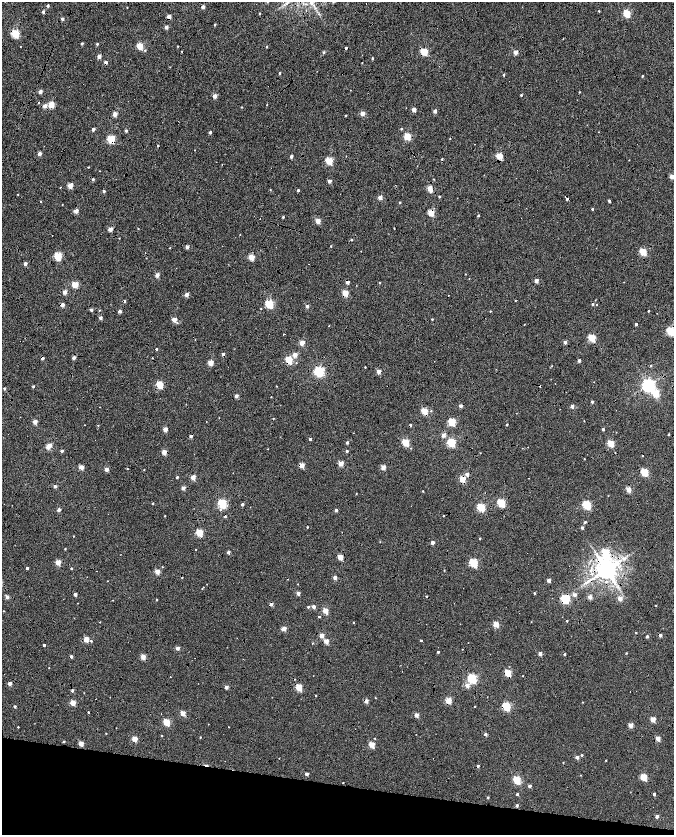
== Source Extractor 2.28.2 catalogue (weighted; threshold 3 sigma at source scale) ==
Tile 15 of 4 x 4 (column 3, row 4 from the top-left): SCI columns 2692-4034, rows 282-1946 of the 5378 x 7161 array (HDU 1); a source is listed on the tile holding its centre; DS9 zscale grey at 2 x 2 block average (1 PNG px = mean of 2 x 2 image px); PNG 676 x 837 px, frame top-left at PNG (2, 2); no overlay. Shown black and unused: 11% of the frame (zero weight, under 7 of 14 exposures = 4% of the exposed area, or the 3 px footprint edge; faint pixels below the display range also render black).
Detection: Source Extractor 2.28.2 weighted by HDU 2 'WHT'; one run over the whole footprint, this tile lists its part. Background -0.013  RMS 0.0053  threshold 0.0217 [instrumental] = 3 sigma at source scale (4.09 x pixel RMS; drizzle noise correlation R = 1.36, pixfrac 0.8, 0.0396/0.0396 arcsec/px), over >= 5 px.
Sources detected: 372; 1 inside a brighter object's white glare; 49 cosmic-ray / hot-pixel residue — not listed; the other 322 listed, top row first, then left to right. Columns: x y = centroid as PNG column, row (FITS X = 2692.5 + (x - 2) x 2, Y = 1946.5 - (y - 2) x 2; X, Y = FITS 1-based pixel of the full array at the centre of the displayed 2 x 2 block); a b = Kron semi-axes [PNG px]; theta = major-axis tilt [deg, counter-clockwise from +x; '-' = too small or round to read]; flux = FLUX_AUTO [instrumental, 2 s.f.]
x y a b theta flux
48 6 2 2 - 3.1
127 7 2 2 - 0.57
203 7 2 2 - 7.2
599 11 2 2 - 1
43 12 3 2 - 3.1
259 13 2 2 - 0.83
627 13 3 3 - 63
169 16 3 2 - 13
62 19 3 2 - 3.1
215 25 3 2 - 1.4
166 27 2 2 - 7.5
15 34 3 3 - 83
82 43 3 2 - 1.9
97 44 3 2 - 1.6
140 46 3 3 - 40
266 47 3 2 - 1.1
145 50 3 3 - 1.2
324 52 3 3 - 2
424 52 3 3 - 51
515 52 3 2 - 14
99 56 2 2 - 11
372 58 2 2 - 1.4
106 62 2 2 - 5.3
280 73 2 2 - 1.7
504 75 3 2 - 1.7
642 76 2 2 - 1.2
350 90 2 2 - 0.38
40 92 2 2 - 7.9
579 92 2 2 - 0.71
521 95 2 2 - 1.5
215 96 2 2 - 12
51 105 3 3 - 37
267 105 2 2 - 0.63
45 106 3 2 - 9.3
241 107 2 2 - 0.73
414 110 2 2 - 11
435 111 2 2 - 7.4
362 113 2 2 - 16
115 114 2 2 - 16
345 115 2 2 - 1.1
93 129 2 2 - 6.2
401 129 3 2 - 1.3
126 131 2 2 - 3.1
210 132 2 2 - 4.4
407 136 3 3 - 43
111 139 3 3 - 82
158 146 2 2 - 1.1
39 154 2 2 - 9.5
291 156 2 2 - 5.6
499 156 3 3 - 35
329 161 3 3 - 51
88 167 2 2 - 0.64
99 171 2 2 - 0.36
672 177 2 2 - 11
93 179 2 2 - 2.9
434 179 3 2 - 0.72
329 181 2 2 - 6.7
70 186 3 3 - 24
60 187 2 2 - 0.5
430 188 4 2 - 22
270 190 3 2 - 0.61
298 190 2 2 - 2.8
104 191 2 2 - 2.8
18 194 3 2 - 0.61
380 197 2 2 - 12
439 197 2 2 - 1.6
609 201 3 2 - 2.6
41 202 2 2 - 0.73
400 203 2 2 - 1.3
62 205 2 2 - 0.53
592 209 3 2 - 1.2
76 211 3 2 - 14
431 213 3 3 - 35
478 215 2 2 - 1.9
283 217 2 2 - 1.5
521 218 2 2 - 1.2
318 221 3 2 - 20
394 228 2 2 - 0.72
110 229 3 2 - 15
138 229 3 2 - 0.55
119 238 2 2 - 0.63
351 240 2 2 - 1.5
331 246 2 2 - 0.93
187 247 2 2 - 9.4
170 248 2 2 - 0.56
361 251 2 2 - 0.34
643 252 3 3 - 46
58 256 3 3 - 68
251 257 3 2 - 30
25 264 2 2 - 7.6
465 274 2 2 - 0.53
157 275 2 2 - 13
536 281 2 2 - 10
347 282 2 2 - 7.7
379 283 2 2 - 0.9
75 284 3 3 - 40
65 292 2 2 - 13
345 293 3 3 - 35
186 294 2 2 - 9.8
124 301 3 2 - 3.3
515 301 2 2 - 0.52
269 304 3 3 - 76
592 304 2 2 - 1.5
62 305 2 2 - 10
596 305 2 2 - 0.57
307 306 2 2 - 5.9
91 310 2 2 - 3.3
99 310 3 2 - 0.67
120 311 2 2 - 5.6
490 311 2 2 - 0.69
648 311 2 2 - 1
100 318 2 2 - 4.8
174 320 2 2 - 17
524 324 2 2 - 0.46
636 324 2 2 - 3.3
670 331 3 3 - 85
284 334 2 2 - 3.9
592 338 3 3 - 59
565 342 2 2 - 5.2
302 343 3 2 - 17
156 349 2 2 - 1.7
223 354 3 2 - 2.6
295 355 2 2 - 14
42 358 3 2 - 5.8
74 358 2 2 - 5.8
289 360 3 3 - 54
579 360 2 2 - 4.5
211 363 3 2 - 23
296 363 2 2 - 0.68
651 366 3 3 - 1.2
365 367 2 2 - 0.76
319 372 3 3 - 160
378 372 2 2 - 12
555 383 2 2 - 0.29
160 385 3 3 - 51
648 385 4 4 - 360
33 386 2 2 - 1.5
276 386 2 2 - 0.63
540 386 2 2 - 1.1
4 389 2 2 - 2.6
236 396 2 2 - 7
271 397 2 2 - 0.44
592 402 2 2 - 2.4
460 406 2 2 - 5.4
572 406 2 2 - 7.3
100 407 2 2 - 0.35
424 411 3 3 - 40
431 411 2 2 - 0.82
584 421 2 2 - 0.51
35 422 2 2 - 14
452 422 3 3 - 58
507 424 2 2 - 1.7
84 425 2 2 - 0.35
98 425 3 2 - 0.9
165 429 2 2 - 14
603 429 2 2 - 2.7
668 434 2 2 - 1.2
443 435 2 2 - 12
191 436 2 2 - 5
310 439 2 2 - 2.8
347 442 3 2 - 2.4
405 442 3 3 - 52
451 442 3 3 - 87
611 443 3 3 - 43
49 445 2 2 - 9.6
48 447 3 2 - 11
62 451 2 2 - 3.9
347 451 2 2 - 2.8
164 452 3 2 - 16
480 453 2 2 - 0.46
584 459 2 2 - 0.62
341 463 3 2 - 22
302 465 3 2 - 18
81 467 2 2 - 17
383 467 3 2 - 18
106 469 2 2 - 11
127 469 2 2 - 0.75
144 470 2 2 - 0.57
644 472 3 3 - 60
467 474 2 2 - 7.8
177 477 2 2 - 2.3
193 477 2 2 - 19
462 479 3 3 - 35
55 486 2 2 - 5.1
183 488 2 2 - 9.3
628 490 3 2 - 19
423 491 2 2 - 0.77
356 493 2 2 - 0.66
153 503 3 2 - 0.72
222 503 3 3 - 120
501 503 3 3 - 75
4 504 2 2 - 0.88
242 504 2 2 - 3.7
587 505 3 3 - 92
481 507 3 3 - 71
59 510 2 2 - 6.9
220 510 3 2 - 1.1
336 510 2 2 - 4.4
165 516 2 2 - 0.6
443 516 2 2 - 0.66
585 522 3 2 - 1.5
307 527 2 2 - 1.1
582 527 3 2 - 3.2
199 533 3 3 - 52
73 536 2 2 - 0.62
480 538 2 2 - 1.1
380 542 2 2 - 0.4
432 543 2 2 - 7.6
65 549 2 2 - 0.93
196 549 2 2 - 0.45
228 552 2 2 - 5
606 553 9 6 -71 44
340 557 3 3 - 24
624 558 6 4 -4 3.5
58 562 3 2 - 26
473 563 3 3 - 90
162 567 2 2 - 0.6
27 568 2 2 - 3.8
71 568 2 2 - 1.1
444 570 2 2 - 0.6
606 570 5 5 - 1500
157 572 2 2 - 19
335 578 2 2 - 7.8
549 580 3 2 - 6.7
107 581 2 2 - 0.43
298 584 2 2 - 0.44
202 589 3 2 - 0.6
298 593 2 2 - 8
534 593 3 2 - 1.1
75 594 2 2 - 6.7
574 595 3 2 - 6
7 597 2 2 - 8.5
590 597 3 3 - 8
620 598 3 2 - 15
565 599 4 3 - 110
113 600 2 2 - 0.53
157 600 2 2 - 0.79
271 604 3 2 - 6.6
656 605 2 2 - 0.61
314 606 3 2 - 7.1
308 607 3 2 - 1.5
4 611 2 2 - 0.54
325 611 3 3 - 23
319 617 2 2 - 1.4
567 621 2 2 - 1.1
100 622 2 2 - 0.59
531 622 2 2 - 0.44
353 623 2 2 - 0.56
496 624 3 3 - 30
284 629 3 2 - 14
660 635 2 2 - 5
322 636 2 2 - 14
647 636 2 2 - 2.8
86 639 3 2 - 24
421 640 2 2 - 1.4
91 641 3 3 - 1.3
326 641 3 3 - 14
313 643 3 2 - 0.57
44 645 2 2 - 3
177 648 2 2 - 8.7
462 649 2 2 - 0.38
438 652 2 2 - 2.3
540 653 2 2 - 7.4
626 653 3 2 - 0.8
564 654 2 2 - 1.8
71 656 2 2 - 4.1
143 657 2 2 - 17
49 668 2 2 - 0.61
508 673 3 3 - 46
522 676 2 2 - 0.41
472 678 3 3 - 120
10 683 2 2 - 9.6
467 685 3 3 - 11
226 687 2 2 - 9.2
299 687 3 3 - 41
72 690 2 2 - 4.1
630 692 2 2 - 0.46
84 693 2 2 - 0.41
316 695 2 2 - 0.87
375 698 2 2 - 0.59
448 700 3 3 - 31
366 701 3 2 - 11
583 702 3 2 - 0.59
73 703 3 3 - 23
15 706 2 2 - 3.3
475 706 2 2 - 0.61
506 706 3 3 - 89
88 712 2 2 - 1.2
183 713 3 2 - 21
416 715 2 2 - 12
653 719 3 3 - 19
166 722 3 3 - 46
630 725 3 2 - 13
18 727 2 2 - 0.73
116 728 2 2 - 0.33
106 733 2 2 - 0.56
416 734 2 2 - 0.31
485 734 2 2 - 3.7
161 736 2 2 - 0.74
200 737 2 2 - 0.9
375 738 2 2 - 0.65
658 738 3 3 - 15
135 739 3 3 - 23
64 741 2 2 - 1.7
81 743 2 2 - 17
372 744 3 3 - 27
582 755 3 3 - 1.3
577 757 2 2 - 5.9
279 758 2 2 - 0.48
606 760 2 2 - 0.59
563 762 2 2 - 0.59
307 774 2 2 - 6.6
581 775 2 2 - 0.53
643 777 3 3 - 39
517 780 3 3 - 67
343 783 2 2 - 0.64
529 786 2 2 - 5.1
517 794 3 2 - 2
654 794 3 2 - 2.5
488 797 2 2 - 1.8
517 805 3 2 - 3.2
657 816 2 2 - 5.3
Overlapping masked pixels (flux is a lower limit): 31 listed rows (the first 20) at x y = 169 16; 15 34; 424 52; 106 62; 111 139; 499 156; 431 213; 347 282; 345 293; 124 301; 62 305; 223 354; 42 358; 289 360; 540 386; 424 411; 191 436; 164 452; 302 465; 462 479
Isophote crosses this tile's border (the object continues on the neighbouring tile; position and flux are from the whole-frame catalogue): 2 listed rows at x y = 672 177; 670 331